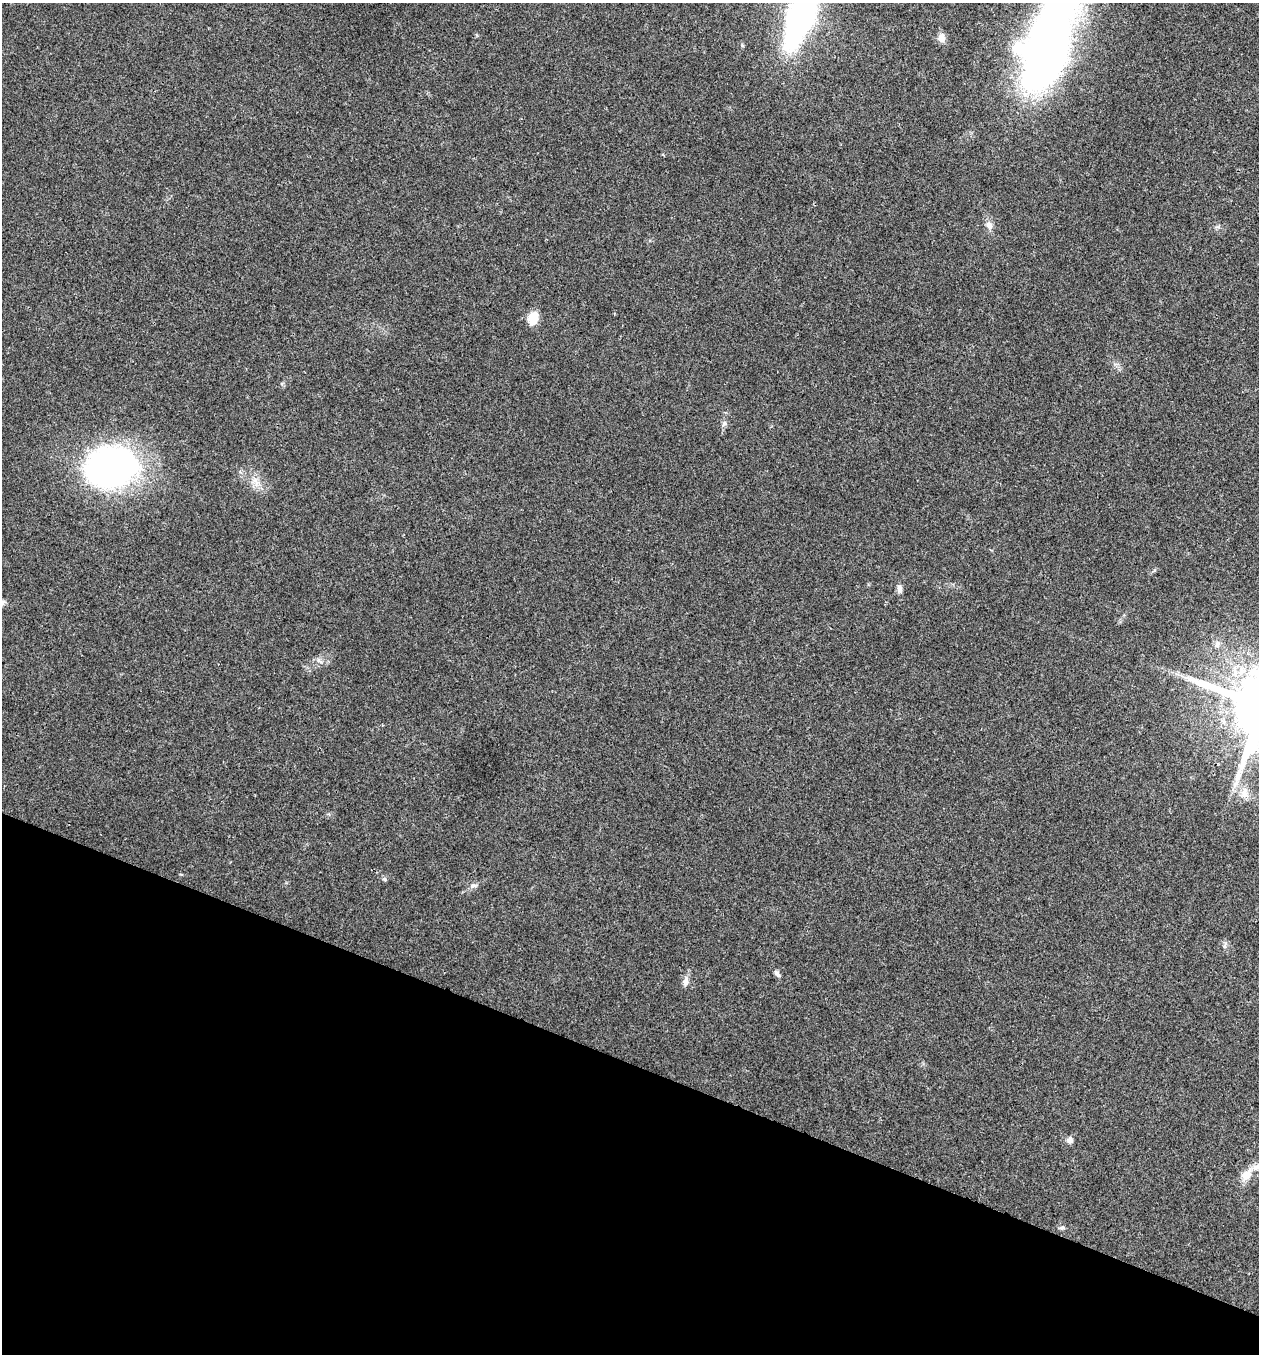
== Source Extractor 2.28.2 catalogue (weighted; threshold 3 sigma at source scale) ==
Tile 15 of 4 x 4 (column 3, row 4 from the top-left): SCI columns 2651-3907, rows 6-1357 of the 5431 x 5417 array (HDU 1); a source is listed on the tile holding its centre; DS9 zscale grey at full resolution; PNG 1261 x 1356 px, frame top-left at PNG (2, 3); no overlay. Shown black and unused: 22% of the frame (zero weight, under 3 of 4 exposures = <1% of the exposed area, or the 3 px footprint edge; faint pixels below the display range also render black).
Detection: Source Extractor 2.28.2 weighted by HDU 2 'WHT'; one run over the whole footprint, this tile lists its part. Background 0.0238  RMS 0.0041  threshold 0.0184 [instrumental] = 3 sigma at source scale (4.5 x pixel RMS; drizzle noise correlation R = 1.50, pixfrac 1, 0.05/0.05 arcsec/px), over >= 5 px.
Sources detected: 17; all 17 listed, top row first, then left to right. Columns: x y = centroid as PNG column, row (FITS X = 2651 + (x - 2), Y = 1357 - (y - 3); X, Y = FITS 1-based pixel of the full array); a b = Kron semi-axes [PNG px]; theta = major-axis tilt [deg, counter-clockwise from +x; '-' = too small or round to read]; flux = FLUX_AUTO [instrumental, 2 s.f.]
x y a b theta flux
801 16 40 15 68 190
942 38 11 9 -84 2.3
1047 44 95 41 70 250
989 225 11 9 -70 2.2
533 318 12 9 74 7.3
724 423 9 6 63 1.1
112 467 53 40 22 130
899 589 10 6 -88 1.6
1217 644 10 6 82 1.4
1245 795 12 9 -38 3.2
385 879 7 5 -22 0.68
473 886 9 4 0 0.98
777 974 10 5 -52 1.2
685 981 13 6 79 2.2
1069 1140 8 7 - 1.6
1246 1175 13 10 49 4.9
1062 1228 8 4 19 0.77
Isophote crosses this tile's border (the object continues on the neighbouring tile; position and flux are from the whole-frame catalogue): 2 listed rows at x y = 801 16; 1047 44